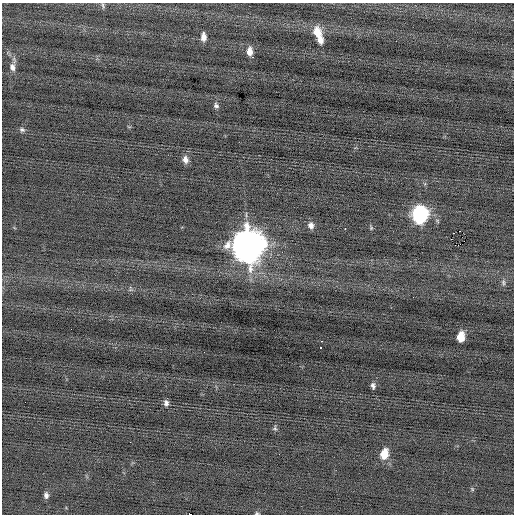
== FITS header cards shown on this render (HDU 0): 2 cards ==
NAXIS1  =                  512 / Axis length
NAXIS2  =                  512 / Axis length

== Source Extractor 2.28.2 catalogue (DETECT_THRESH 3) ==
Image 512 x 512 px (HDU 0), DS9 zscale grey, 1 PNG px = 1 image px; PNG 516 x 516 px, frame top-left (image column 1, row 512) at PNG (2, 3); no overlay
Background -0.0539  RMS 0.73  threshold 2.19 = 3 sigma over >= 5 px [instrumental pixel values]
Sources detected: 32; all 32 listed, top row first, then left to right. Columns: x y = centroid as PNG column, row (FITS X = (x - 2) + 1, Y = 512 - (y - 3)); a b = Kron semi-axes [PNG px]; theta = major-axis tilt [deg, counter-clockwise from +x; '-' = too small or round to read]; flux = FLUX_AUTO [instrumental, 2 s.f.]
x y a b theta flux
103 6 9 4 -72 87
317 32 13 9 -71 780
203 37 9 6 -88 320
320 40 8 6 -78 350
250 52 11 6 -85 350
253 57 2 2 - 310
12 67 11 8 -75 280
216 105 8 6 -51 130
22 130 7 6 - 120
185 160 9 7 -75 280
419 215 11 9 83 9100
311 225 9 7 -72 250
371 228 6 4 80 70
345 229 3 2 - 470
460 231 2 2 - 190
453 233 2 2 - 37
451 239 2 2 - 130
458 245 2 2 - 1200
247 246 14 12 85 83000
503 283 8 5 -88 120
130 289 9 3 -77 69
461 337 8 6 87 890
322 341 3 2 - 87
320 347 2 2 - 42
373 386 7 5 -77 140
166 403 7 6 - 160
275 428 7 6 - 91
384 454 10 7 79 870
472 489 5 4 - 55
46 495 7 6 - 180
257 513 5 4 - 62
190 514 3 2 - 1400
At the frame edge (FLAGS 8, measured only in part): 2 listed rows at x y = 257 513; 190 514